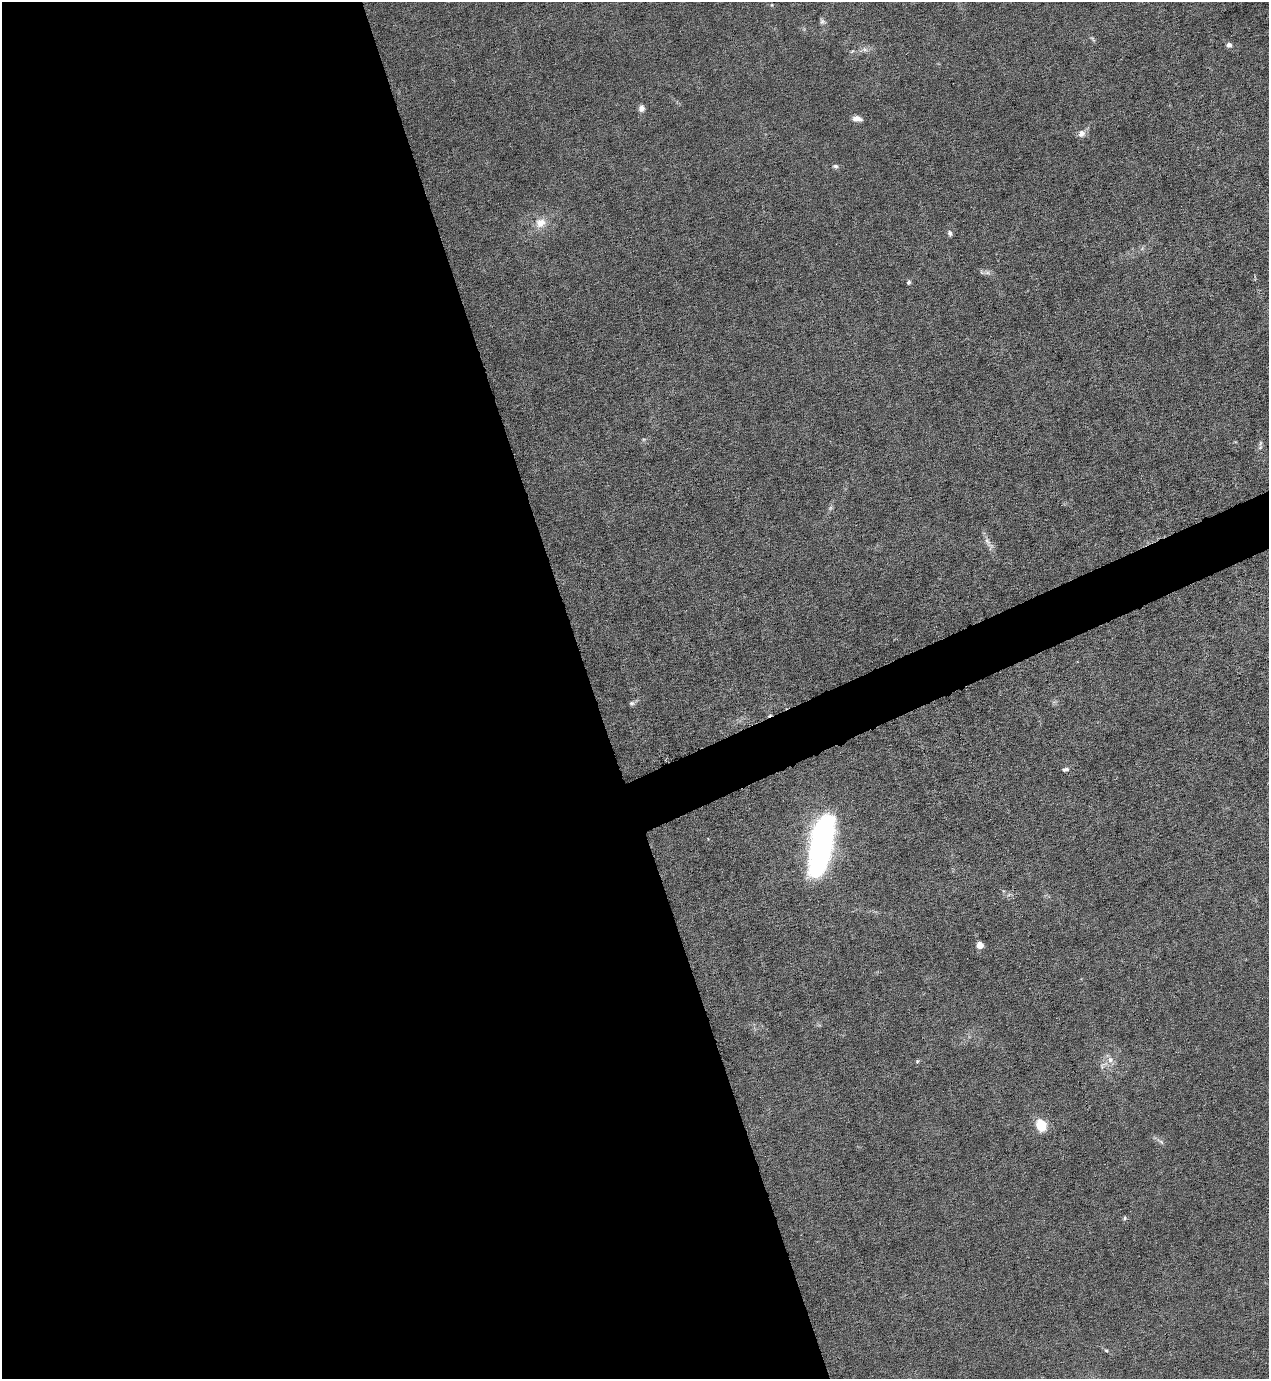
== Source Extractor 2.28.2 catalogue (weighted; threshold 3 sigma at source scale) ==
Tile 9 of 4 x 4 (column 1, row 3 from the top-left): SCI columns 277-1543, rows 1377-2753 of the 5490 x 5506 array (HDU 1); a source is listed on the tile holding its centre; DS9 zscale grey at full resolution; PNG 1271 x 1381 px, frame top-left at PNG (2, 2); no overlay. Shown black and unused: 49% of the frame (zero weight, under 6 of 12 exposures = <1% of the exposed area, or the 3 px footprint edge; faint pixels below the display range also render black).
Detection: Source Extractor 2.28.2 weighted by HDU 2 'WHT'; one run over the whole footprint, this tile lists its part. Background 0.017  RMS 0.0031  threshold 0.0129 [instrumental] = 3 sigma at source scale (4.09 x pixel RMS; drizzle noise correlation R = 1.36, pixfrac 0.8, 0.05/0.05 arcsec/px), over >= 5 px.
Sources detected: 27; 1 cosmic-ray / hot-pixel residue — not listed; the other 26 listed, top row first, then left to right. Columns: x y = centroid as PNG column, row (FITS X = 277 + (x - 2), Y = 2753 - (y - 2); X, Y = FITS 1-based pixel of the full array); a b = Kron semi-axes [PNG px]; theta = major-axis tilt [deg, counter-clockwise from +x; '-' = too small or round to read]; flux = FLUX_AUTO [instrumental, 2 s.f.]
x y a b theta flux
772 5 5 3 - 0.28
822 21 9 7 -73 0.8
1093 39 9 4 -42 0.49
1229 45 6 5 - 1.1
865 50 7 4 -19 0.74
852 51 6 4 19 0.37
641 108 7 6 - 1.5
857 119 11 6 -8 1.6
1081 134 9 9 - 1.6
835 166 7 6 - 0.7
540 223 16 13 28 3.9
950 233 7 5 -77 0.81
987 273 7 5 0 0.86
908 282 6 5 - 0.63
830 508 6 5 - 0.54
988 542 21 6 -55 1.8
632 703 7 6 - 0.68
1066 769 8 5 11 0.68
821 845 58 19 79 82
980 945 5 4 - 6
1110 1060 9 8 - 1.8
917 1061 5 4 - 0.36
1041 1125 9 7 -68 9.3
1161 1142 8 3 -45 0.55
1125 1218 6 4 87 0.39
1106 1351 6 4 -27 0.43